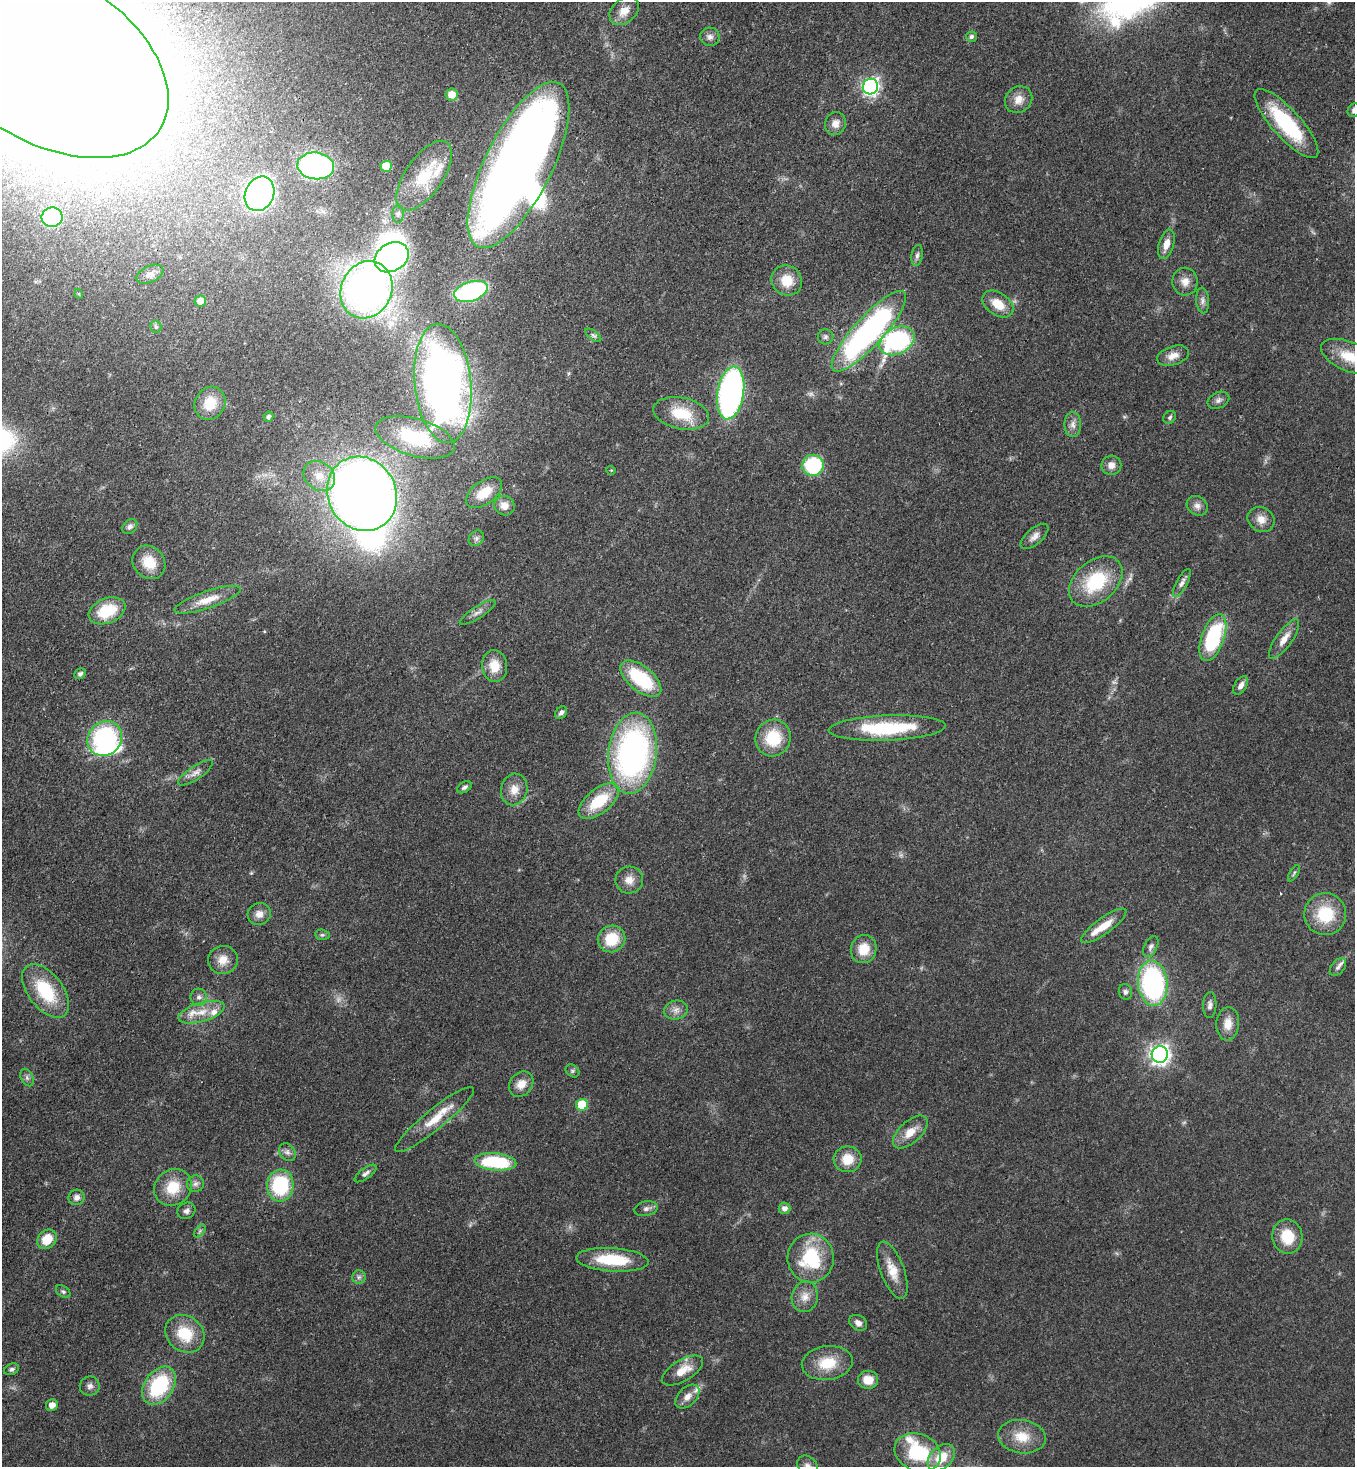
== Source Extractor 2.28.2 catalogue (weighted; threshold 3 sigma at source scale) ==
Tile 11 of 4 x 4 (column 3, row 3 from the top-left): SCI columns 3071-4423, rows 1524-2988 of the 6001 x 5978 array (HDU 1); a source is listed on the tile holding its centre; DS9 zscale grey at full resolution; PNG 1357 x 1469 px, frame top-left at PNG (2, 2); each listed source drawn as its Kron ellipse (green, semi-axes under 4 px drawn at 4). Shown black and unused: <1% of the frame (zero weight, under 3 of 4 exposures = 7% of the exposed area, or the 3 px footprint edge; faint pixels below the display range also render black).
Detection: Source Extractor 2.28.2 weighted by HDU 2 'WHT'; one run over the whole footprint, this tile lists its part. Background 0.0665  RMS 0.0038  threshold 0.017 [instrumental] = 3 sigma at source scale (4.5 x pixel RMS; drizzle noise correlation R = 1.50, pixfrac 1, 0.05/0.05 arcsec/px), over >= 5 px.
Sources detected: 155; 2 too faint to see at this stretch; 8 inside a brighter object's white glare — neither listed nor drawn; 7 inside a brighter listed object's ellipse — not listed separately; the other 138 listed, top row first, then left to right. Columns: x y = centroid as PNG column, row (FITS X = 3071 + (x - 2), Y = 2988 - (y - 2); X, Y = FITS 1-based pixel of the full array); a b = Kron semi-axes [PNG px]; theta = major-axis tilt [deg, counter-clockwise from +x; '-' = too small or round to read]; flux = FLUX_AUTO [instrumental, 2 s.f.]
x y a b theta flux
624 11 16 12 42 4.7
710 37 10 9 - 1.8
971 37 5 5 - 1
45 58 136 83 -32 2100
870 87 8 7 - 110
452 94 6 6 - 4.3
1019 100 14 12 40 4
1354 110 7 6 - 1
835 124 11 10 - 2.9
1286 124 45 14 -48 32
518 165 91 33 63 440
316 166 18 13 -7 82
386 166 5 5 - 11
424 176 40 18 55 20
260 194 18 14 66 160
398 214 8 6 89 1.1
52 217 10 9 - 29
1166 244 15 7 73 3.9
917 255 11 5 80 1.2
392 257 18 14 31 100
150 274 14 8 24 2.1
787 281 16 14 -42 7.8
1185 282 14 12 -89 3.5
366 290 29 25 63 200
471 291 17 9 18 60
79 294 5 3 - 0.33
1203 300 13 6 -86 1.7
200 301 6 5 - 4
998 304 17 11 -36 7.1
156 327 6 5 - 0.66
869 331 53 14 48 110
593 335 9 4 -35 0.99
826 337 8 7 - 1.1
897 341 18 13 28 59
1173 356 16 9 19 3.7
1350 357 30 14 -23 11
443 383 60 28 -84 250
731 393 27 13 80 120
1218 400 11 8 24 1.6
210 403 17 15 61 8.2
681 413 28 15 -12 13
268 417 5 5 - 0.89
1170 417 7 6 - 0.81
1073 424 12 8 90 2.3
415 437 41 18 -16 22
813 465 11 10 - 30
1111 465 10 9 - 2.6
611 470 4 4 - 0.4
319 476 17 14 -37 6.1
484 493 21 11 36 7.9
362 494 38 34 -60 480
504 506 10 9 - 3.5
1197 506 11 9 -36 2.2
1261 519 14 12 -32 3.6
130 527 8 6 43 1.2
1034 536 17 8 41 2.4
476 538 8 7 - 1.4
149 562 18 15 -48 8.5
1096 582 30 20 41 23
1182 583 15 5 62 1.8
208 600 35 8 19 6.6
107 611 19 12 22 15
478 612 21 6 33 2.2
1213 637 24 11 70 34
1284 639 23 8 55 4.5
494 666 16 12 -84 7
80 674 6 5 - 1.1
641 679 24 12 -39 26
1241 685 10 6 57 1.8
561 713 7 5 52 1.3
887 728 58 12 2 30
105 738 18 16 45 54
773 738 18 17 - 14
632 753 41 24 82 120
195 773 20 6 34 2.6
464 787 8 5 31 1.1
514 789 16 13 76 4.5
599 801 24 12 39 15
1294 873 9 3 58 0.64
629 880 14 13 - 4
259 914 12 10 24 2.8
1325 914 21 21 - 16
1104 926 27 8 36 7.3
322 935 7 5 -6 0.81
612 939 14 13 - 12
1151 946 11 6 64 1.5
864 949 14 12 71 7.7
223 960 15 14 - 4.9
1338 967 10 6 50 1.5
1153 983 22 14 -85 72
46 991 31 17 -53 21
1125 992 8 6 -75 1.2
199 997 8 8 - 1.6
1210 1005 13 7 88 1.6
676 1010 12 9 15 2.4
201 1012 24 9 17 6.2
1228 1024 16 11 87 4.7
1160 1054 8 8 - 160
572 1071 7 6 - 0.82
27 1078 9 6 -64 1.1
521 1084 14 11 49 4
582 1105 6 6 - 17
434 1119 50 10 39 9.7
910 1132 21 11 42 5.8
287 1152 9 7 -51 1.6
848 1159 14 13 - 7.1
495 1162 21 8 -5 27
366 1173 13 5 36 1.4
195 1184 8 8 - 1.5
280 1185 16 13 86 28
173 1187 19 17 43 10
77 1197 8 7 - 1.9
785 1208 6 6 - 1.9
646 1209 12 7 12 1.5
186 1211 9 8 - 1.4
200 1231 7 4 54 0.71
1287 1237 17 15 -80 11
47 1239 11 8 47 7.5
811 1258 24 23 - 25
612 1260 36 11 -4 18
892 1270 30 11 -70 7
359 1277 7 7 - 1.1
63 1292 8 5 -36 0.83
805 1297 15 13 77 4.1
858 1323 9 7 -32 1.9
185 1334 21 17 -39 13
827 1363 25 17 7 11
12 1369 8 5 23 0.96
683 1370 23 10 31 6.7
868 1380 10 9 - 5.5
90 1386 10 9 - 1.7
159 1386 21 14 55 28
687 1397 14 9 45 3.1
52 1405 6 6 - 2.6
1022 1437 24 16 -8 8.8
918 1453 24 18 -23 24
941 1457 16 11 43 9.7
808 1466 12 9 -45 2.3
Overlapping masked pixels (flux is a lower limit): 2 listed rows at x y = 45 58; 869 331
Isophote crosses this tile's border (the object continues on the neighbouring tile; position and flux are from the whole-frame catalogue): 4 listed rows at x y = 45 58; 1354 110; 1350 357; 808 1466